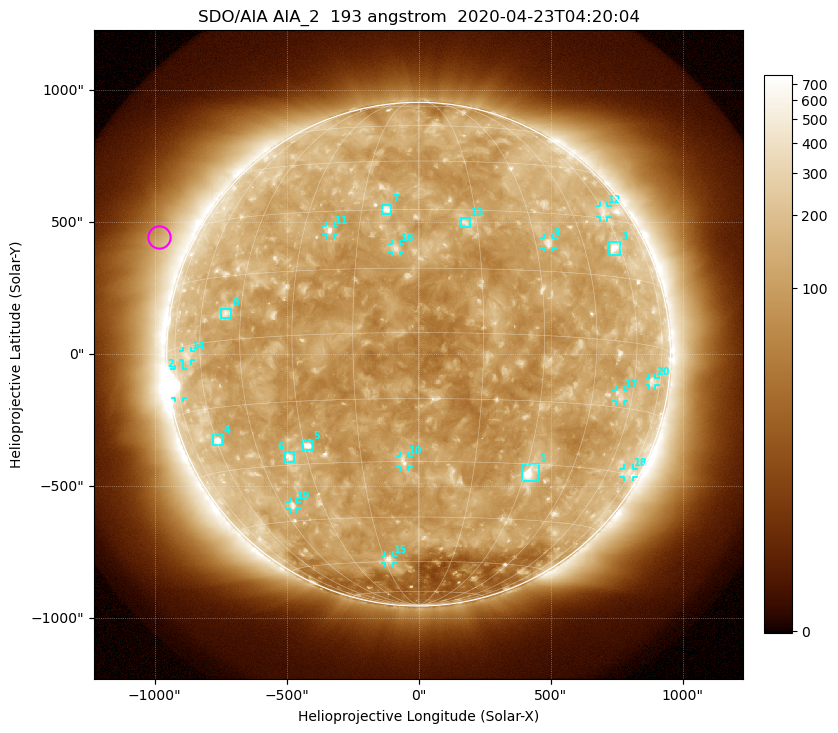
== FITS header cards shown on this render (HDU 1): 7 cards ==
TELESCOP= 'SDO/AIA'
INSTRUME= 'AIA_2'
WAVELNTH=                  193
WAVEUNIT= 'angstrom'
DATE-OBS= '2020-04-23T04:20:04.84'
CTYPE1  = 'HPLN-TAN'
CTYPE2  = 'HPLT-TAN'

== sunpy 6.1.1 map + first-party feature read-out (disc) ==
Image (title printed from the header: SDO/AIA AIA_2  193 angstrom  2020-04-23T04:20:04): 1024 x 1024 px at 2.4 arcsec/px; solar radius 954 arcsec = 398 px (full disc in frame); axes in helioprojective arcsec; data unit not stated in the header (colour bar unlabelled)
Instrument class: DISC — disc imager (sunpy class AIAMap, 193 A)
Bright regions (active regions / flare kernels): reference = the median radial profile (limb darkening/brightening removed); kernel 9 px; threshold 5 sigma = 160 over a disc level ~114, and >= 1.15x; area >= 12 px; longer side >= 10 px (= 24 arcsec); searched inside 0.97 R_sun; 28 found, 20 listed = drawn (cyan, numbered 1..; 12 of them under ~33 arcsec drawn as corner ticks so the feature stays visible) (cap 20 boxes per figure: the strongest are kept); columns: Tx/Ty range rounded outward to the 5 arcsec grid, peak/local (2 s.f.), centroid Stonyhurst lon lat
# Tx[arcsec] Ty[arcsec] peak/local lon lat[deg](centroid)
1 390..455 -485..-415 9.9 +31 -32
2 -925..-890 -165..-55 7 -74 -8
3 720..765 375..425 6.2 +57 +22
4 -780..-740 -345..-305 7.9 -59 -23
5 -440..-400 -365..-325 8.9 -29 -26
6 -510..-470 -410..-370 6.4 -35 -28
7 -140..-100 530..570 5.6 -8 +30
8 -750..-710 135..175 4 -50 +6
9 475..510 400..440 4.3 +34 +22
10 -70..-35 -430..-385 5.4 -4 -30
11 -350..-320 450..485 4.9 -23 +25
12 685..715 515..565 2.7 +60 +32
13 160..195 480..515 3.8 +12 +27
14 -895..-865 -25..15 2.5 -67 -2
15 -130..-95 -790..-760 4.1 -13 -59
16 -100..-70 385..420 4.3 -5 +20
17 745..780 -180..-135 2.9 +55 -12
18 775..815 -465..-435 2.6 +73 -29
19 -490..-460 -590..-560 3.8 -41 -41
20 870..900 -120..-85 2.7 +70 -8
Off-limb structures (1.02-1.3 R_sun): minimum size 162 px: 6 found; the strongest spans PA ~40..90 deg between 1.05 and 1.3 R_sun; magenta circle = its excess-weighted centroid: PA ~65 deg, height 1.13 R_sun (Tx ~-985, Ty ~445 arcsec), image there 2.2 x the reference